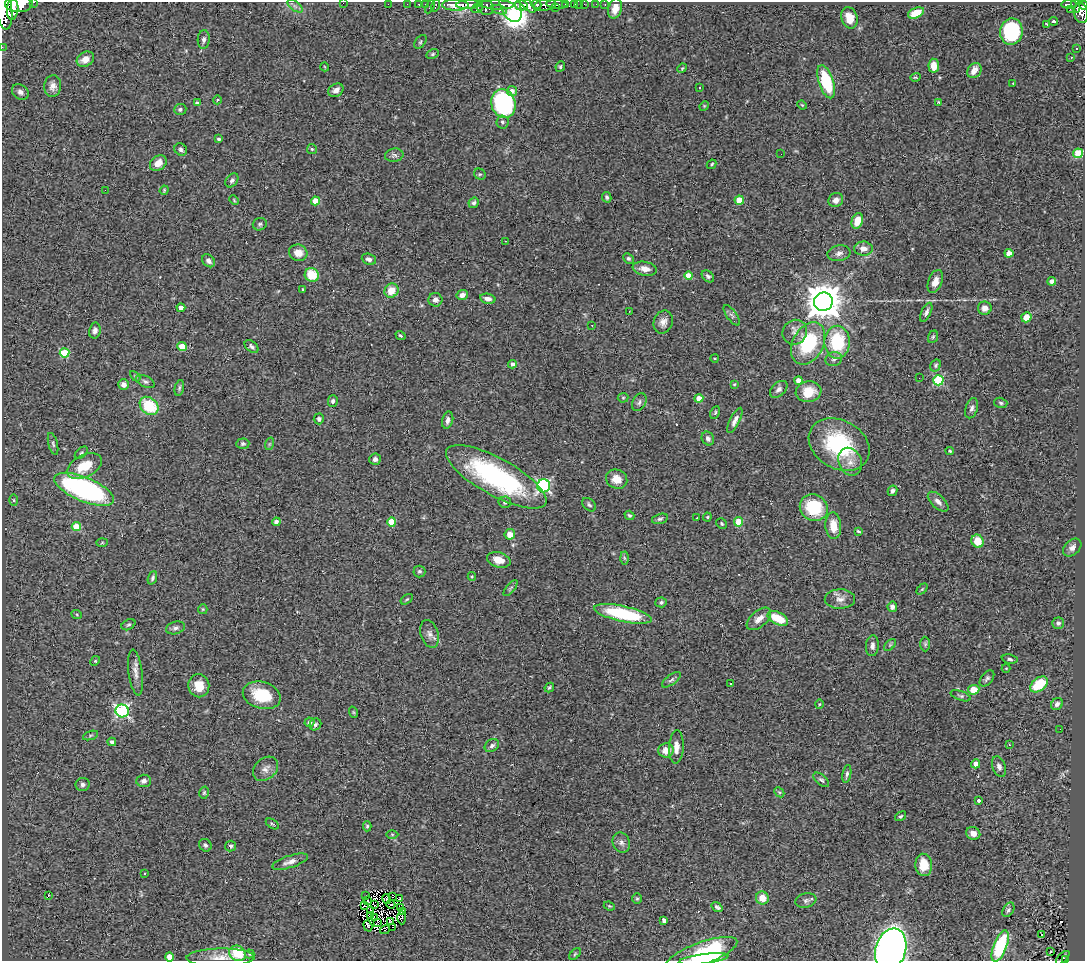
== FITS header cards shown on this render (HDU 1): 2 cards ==
NAXIS1  =                 1083
NAXIS2  =                  959

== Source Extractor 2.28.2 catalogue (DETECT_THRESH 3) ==
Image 1083 x 959 px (HDU 1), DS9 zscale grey, 1 PNG px = 1 image px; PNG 1087 x 963 px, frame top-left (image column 1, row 959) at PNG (2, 2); each listed source drawn as its Kron ellipse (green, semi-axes under 4 px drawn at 4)
Background 0.907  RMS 0.051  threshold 0.154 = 3 sigma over >= 5 px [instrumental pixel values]
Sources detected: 305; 8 with non-positive FLUX_AUTO (blend fragments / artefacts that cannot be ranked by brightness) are neither listed nor drawn; the other 297 listed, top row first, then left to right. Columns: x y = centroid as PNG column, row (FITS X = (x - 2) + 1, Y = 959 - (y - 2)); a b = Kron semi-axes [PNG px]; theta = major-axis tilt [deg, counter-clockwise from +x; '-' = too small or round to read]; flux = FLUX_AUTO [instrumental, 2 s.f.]
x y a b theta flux
34 2 3 2 - 23
343 3 2 2 - 69
19 4 14 8 0 3100
388 4 2 2 - 9.6
407 4 2 2 - 13
419 4 3 3 - 30
425 4 3 2 - 9.1
557 4 11 3 -4 220
574 4 4 3 - 66
579 4 2 2 - 7
584 4 3 2 - 6.6
596 4 2 2 - 5.7
605 4 3 2 - 15
1069 4 8 3 -1 220
455 5 13 5 -2 2100
468 5 12 4 2 1400
496 5 17 4 -2 730
521 5 6 5 - 1200
528 5 10 4 -46 1100
536 5 5 3 - 350
545 5 11 5 11 1100
565 5 3 3 - 120
1083 5 5 3 - 170
295 6 9 4 -37 11
436 6 6 3 73 38
1076 6 7 3 -73 270
430 7 7 3 63 56
485 7 9 7 -32 510
511 7 16 9 -65 1300
477 8 6 4 38 240
555 8 2 2 - 53
615 8 10 6 75 34
4 9 21 8 -82 3800
13 9 10 5 85 1700
1070 9 3 2 - 6.2
499 10 8 4 -15 260
916 13 8 5 23 56
1081 13 10 7 -81 670
849 18 11 8 -73 49
1054 21 4 3 - 19
1047 24 3 2 - 11
1011 32 13 11 82 300
204 39 9 6 86 11
420 42 8 5 51 6.4
2 47 2 2 - 4.3
1077 48 2 2 - 2.3
433 54 6 4 27 5.8
1071 58 3 2 - 4.6
85 59 9 7 30 33
934 66 7 5 -84 34
325 67 4 3 - 2.7
560 67 5 4 - 5.8
682 68 5 4 - 3.9
974 71 8 6 54 27
915 77 5 3 - 3.2
826 82 17 7 -72 180
1013 83 3 2 - 6.2
53 86 11 8 82 20
699 88 3 3 - 17
336 90 8 6 34 18
512 91 5 5 - 15
20 92 9 7 -37 13
217 100 4 3 - 2.8
939 102 4 3 - 3.4
197 103 4 4 - 13
503 104 14 12 -74 460
802 105 5 3 - 3.5
704 106 5 4 - 3.6
180 109 6 5 - 7.8
502 122 6 6 - 8.5
219 139 4 3 - 6.4
181 149 7 5 -39 8.6
312 149 5 5 - 5.4
1078 153 5 4 - 190
781 154 3 2 - 2.5
394 155 9 6 8 11
158 163 9 7 36 35
711 164 5 3 - 4.4
480 174 6 5 - 5.5
232 180 8 5 53 10
105 190 2 2 - 21
164 190 5 4 - 3.4
607 197 5 4 - 6.2
234 200 5 3 - 3.5
739 200 4 4 - 59
836 200 7 7 - 18
315 201 4 4 - 74
474 203 5 5 - 8.2
857 221 8 5 71 49
260 224 7 6 - 7.6
505 241 3 2 - 6.9
863 249 9 7 -3 23
298 253 9 8 - 32
839 253 11 8 10 17
1009 253 4 4 - 40
628 258 6 4 -42 6.9
369 259 7 5 -21 12
209 261 7 5 -48 14
645 269 12 7 -10 27
312 275 7 6 - 83
689 275 4 4 - 57
708 276 7 5 -43 9.4
935 281 12 7 68 26
1052 281 4 4 - 17
303 289 4 3 - 3.4
391 291 7 6 - 48
462 295 6 5 - 17
488 299 8 5 -11 16
435 300 7 7 - 13
823 302 9 9 - 7800
181 308 4 4 - 27
985 308 7 6 - 21
629 311 2 2 - 1.9
926 312 10 4 64 12
732 315 12 5 -54 9.3
1026 317 5 5 - 38
663 322 12 9 68 24
592 325 3 2 - 3.5
95 330 8 5 78 12
795 332 13 12 - 24
400 336 5 3 - 4.8
933 337 6 5 - 5.6
837 342 16 12 -90 180
808 343 22 15 63 230
252 346 8 5 -41 9.1
182 347 5 4 - 71
64 353 5 4 - 160
715 358 4 3 - 2.7
834 359 8 7 - 11
512 364 4 3 - 11
936 365 6 5 - 5.9
135 376 6 4 -45 4.3
919 378 3 2 - 2.8
798 380 4 4 - 37
938 380 5 5 - 270
145 382 10 5 -26 10
123 384 5 5 - 18
734 384 3 2 - 3
179 388 8 4 77 6.9
779 389 10 6 42 14
809 392 13 10 9 73
623 398 5 5 - 5
699 398 4 4 - 52
333 401 6 5 - 10
639 402 9 6 60 10
1001 403 7 5 -17 6.9
149 406 10 8 -42 150
972 408 10 6 73 12
715 412 7 4 64 5.8
319 419 5 5 - 10
448 420 9 5 76 15
735 420 14 5 63 19
708 439 7 6 - 10
53 444 11 4 -75 8.3
243 444 6 5 - 6.5
269 444 6 4 71 4.2
839 444 32 24 -29 310
950 451 4 4 - 4.3
81 453 7 4 41 6.2
375 459 6 5 - 14
850 462 14 11 -66 36
84 466 18 11 27 95
496 477 56 18 -29 600
617 479 11 9 -24 42
544 486 6 6 - 620
84 489 32 12 -22 830
892 491 5 4 - 8.9
14 500 6 4 -88 4.2
505 502 6 6 - 9.6
938 502 13 6 -43 18
589 505 8 5 -42 7.2
814 508 14 13 - 180
629 515 5 4 - 5.3
707 517 4 4 - 3.7
697 518 3 2 - 3.9
660 519 8 5 16 7.8
276 522 4 4 - 14
392 522 4 4 - 86
739 522 4 4 - 100
722 524 6 5 - 5.5
833 526 13 8 -86 55
76 527 5 4 - 99
858 531 4 2 - 4.9
510 534 5 5 - 33
977 541 7 6 - 58
102 543 5 3 - 4
1072 547 10 7 43 16
624 558 6 4 -87 5.5
499 560 12 7 -16 42
419 571 6 6 - 7.6
472 576 4 3 - 4.4
152 578 7 4 70 7.3
511 588 9 3 50 5.8
922 589 6 4 45 4.5
407 599 7 3 35 4.2
840 599 15 9 1 27
661 602 5 5 - 7
892 607 5 5 - 15
203 609 5 4 - 4.1
623 614 29 7 -12 270
77 615 5 3 - 3.6
778 618 11 6 -27 90
759 619 14 8 40 30
1058 623 6 5 - 11
128 625 7 5 28 5.8
175 628 9 6 16 12
430 634 14 9 -72 20
925 644 7 5 -90 6.3
890 645 7 4 45 5.5
872 646 10 6 85 16
1010 659 8 4 -8 8.5
95 661 5 4 - 4.3
1006 668 4 4 - 3
136 672 23 7 -82 26
987 678 9 5 52 8.8
671 680 11 5 37 10
731 683 3 2 - 5.6
1039 684 10 6 37 120
199 686 11 10 - 52
549 687 5 3 - 5.6
974 690 6 5 - 57
262 695 19 13 -16 120
961 696 10 4 -20 7.7
819 704 4 3 - 2.8
1057 704 6 5 - 11
122 711 7 6 - 590
353 712 6 3 -71 3.4
309 722 5 4 - 7.9
315 724 6 5 - 7.2
1060 729 3 2 - 2.9
90 735 8 3 19 5.1
112 742 4 4 - 11
1009 745 3 2 - 3.2
492 746 8 6 33 12
676 747 16 7 87 29
666 750 8 7 - 36
976 764 4 4 - 26
999 767 11 6 -71 14
265 769 14 10 42 26
847 774 9 4 80 8.1
821 780 9 5 -41 8.1
144 781 7 6 - 13
83 785 7 6 - 12
779 792 6 4 -43 4.4
204 793 6 4 74 5
979 800 3 3 - 12
900 816 6 4 37 5.3
272 824 7 3 -33 4
367 826 5 4 - 4.8
973 833 7 6 - 21
392 834 6 4 -1 4.5
621 843 10 8 -67 16
205 845 7 6 - 8.2
231 846 5 5 - 8.2
290 862 18 6 17 21
924 865 11 8 -85 59
144 874 3 3 - 4.8
48 896 3 2 - 14
366 896 2 2 - 1.1
392 897 2 2 - 4
762 898 6 6 - 46
387 899 5 2 - 3.5
400 899 3 2 - 7.1
637 899 5 5 - 5.6
806 900 10 7 11 12
368 901 2 2 - 2.8
391 904 4 2 - 5.2
374 905 3 2 - 3.3
364 906 3 2 - 3.8
609 906 6 3 -23 3.7
401 907 2 2 - 2
717 907 6 3 -36 6.5
1008 910 8 5 58 8.7
370 911 3 2 - 2.2
403 912 3 2 - 4.2
370 915 3 2 - 4.9
402 917 7 3 -88 13
375 918 2 2 - 3.5
664 920 4 4 - 13
391 921 4 3 - 5.9
377 923 4 2 - 4.7
368 926 6 2 -71 1.8
393 927 3 2 - 100
385 930 5 3 - 10
1041 934 3 3 - 65
1000 946 16 6 69 200
891 949 21 15 73 2800
1051 952 3 2 - 4.5
237 953 9 7 -34 110
249 954 5 4 - 4.2
575 954 7 4 45 5.2
702 954 38 11 20 260
169 957 5 4 - 35
220 958 34 9 1 46
1063 958 8 3 45 42
704 959 25 5 7 140
1065 959 3 3 - 27
At the frame edge (FLAGS 8, measured only in part): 10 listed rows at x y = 34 2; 343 3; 19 4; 1083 5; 4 9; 2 47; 891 949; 169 957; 704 959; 1065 959
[8 non-positive-flux detections neither listed nor drawn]